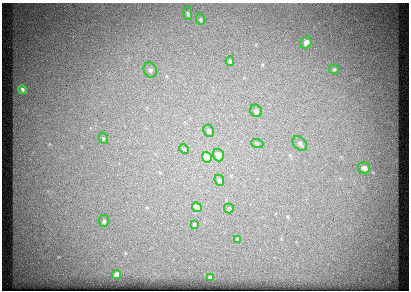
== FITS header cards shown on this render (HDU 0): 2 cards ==
NAXIS1  =                  407 / length of data axis 1
NAXIS2  =                  288 / length of data axis 2

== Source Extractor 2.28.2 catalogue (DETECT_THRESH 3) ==
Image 407 x 288 px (HDU 0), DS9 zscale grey, 1 PNG px = 1 image px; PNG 411 x 292 px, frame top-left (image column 1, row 288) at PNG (2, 3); each listed source drawn as its Kron ellipse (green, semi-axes under 4 px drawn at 4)
Background 19.1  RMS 1.4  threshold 4.31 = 3 sigma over >= 5 px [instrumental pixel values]
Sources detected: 24; all 24 listed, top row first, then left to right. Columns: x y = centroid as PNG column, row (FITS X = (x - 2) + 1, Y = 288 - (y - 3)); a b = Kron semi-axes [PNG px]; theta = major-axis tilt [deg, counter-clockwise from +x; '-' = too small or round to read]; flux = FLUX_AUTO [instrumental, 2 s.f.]
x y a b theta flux
188 13 6 3 -82 100
200 19 6 3 -71 98
306 42 6 5 - 410
230 61 5 4 - 140
334 69 5 4 - 110
150 70 8 6 -62 290
22 90 4 3 - 180
256 111 6 5 - 250
208 131 6 5 - 220
103 138 6 3 -72 120
257 143 6 4 -18 130
300 143 8 6 -46 280
184 149 5 4 - 110
218 155 6 5 - 690
207 157 5 5 - 3100
364 168 6 5 - 400
219 180 6 4 -67 200
197 207 5 4 - 710
229 208 5 4 - 180
104 221 6 5 - 190
194 224 4 4 - 94
237 239 4 3 - 75
117 275 4 4 - 710
210 278 4 3 - 250